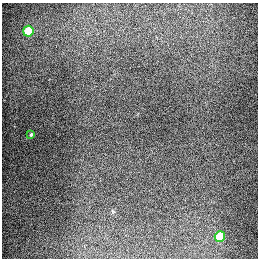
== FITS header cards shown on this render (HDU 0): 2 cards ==
NAXIS1  =                  256
NAXIS2  =                  256

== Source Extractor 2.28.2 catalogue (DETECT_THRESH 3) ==
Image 256 x 256 px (HDU 0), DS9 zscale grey, 1 PNG px = 1 image px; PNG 260 x 260 px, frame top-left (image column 1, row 256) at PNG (2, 3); each listed source drawn as its Kron ellipse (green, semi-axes under 4 px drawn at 4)
Background 1280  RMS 27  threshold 79.5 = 3 sigma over >= 5 px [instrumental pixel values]
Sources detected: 3; all 3 listed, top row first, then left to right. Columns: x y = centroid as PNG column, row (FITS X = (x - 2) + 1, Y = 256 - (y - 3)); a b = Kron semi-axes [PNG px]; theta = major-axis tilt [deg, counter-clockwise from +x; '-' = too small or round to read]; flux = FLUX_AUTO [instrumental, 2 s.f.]
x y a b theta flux
28 31 5 5 - 92000
31 134 3 3 - 2200
220 237 5 5 - 69000